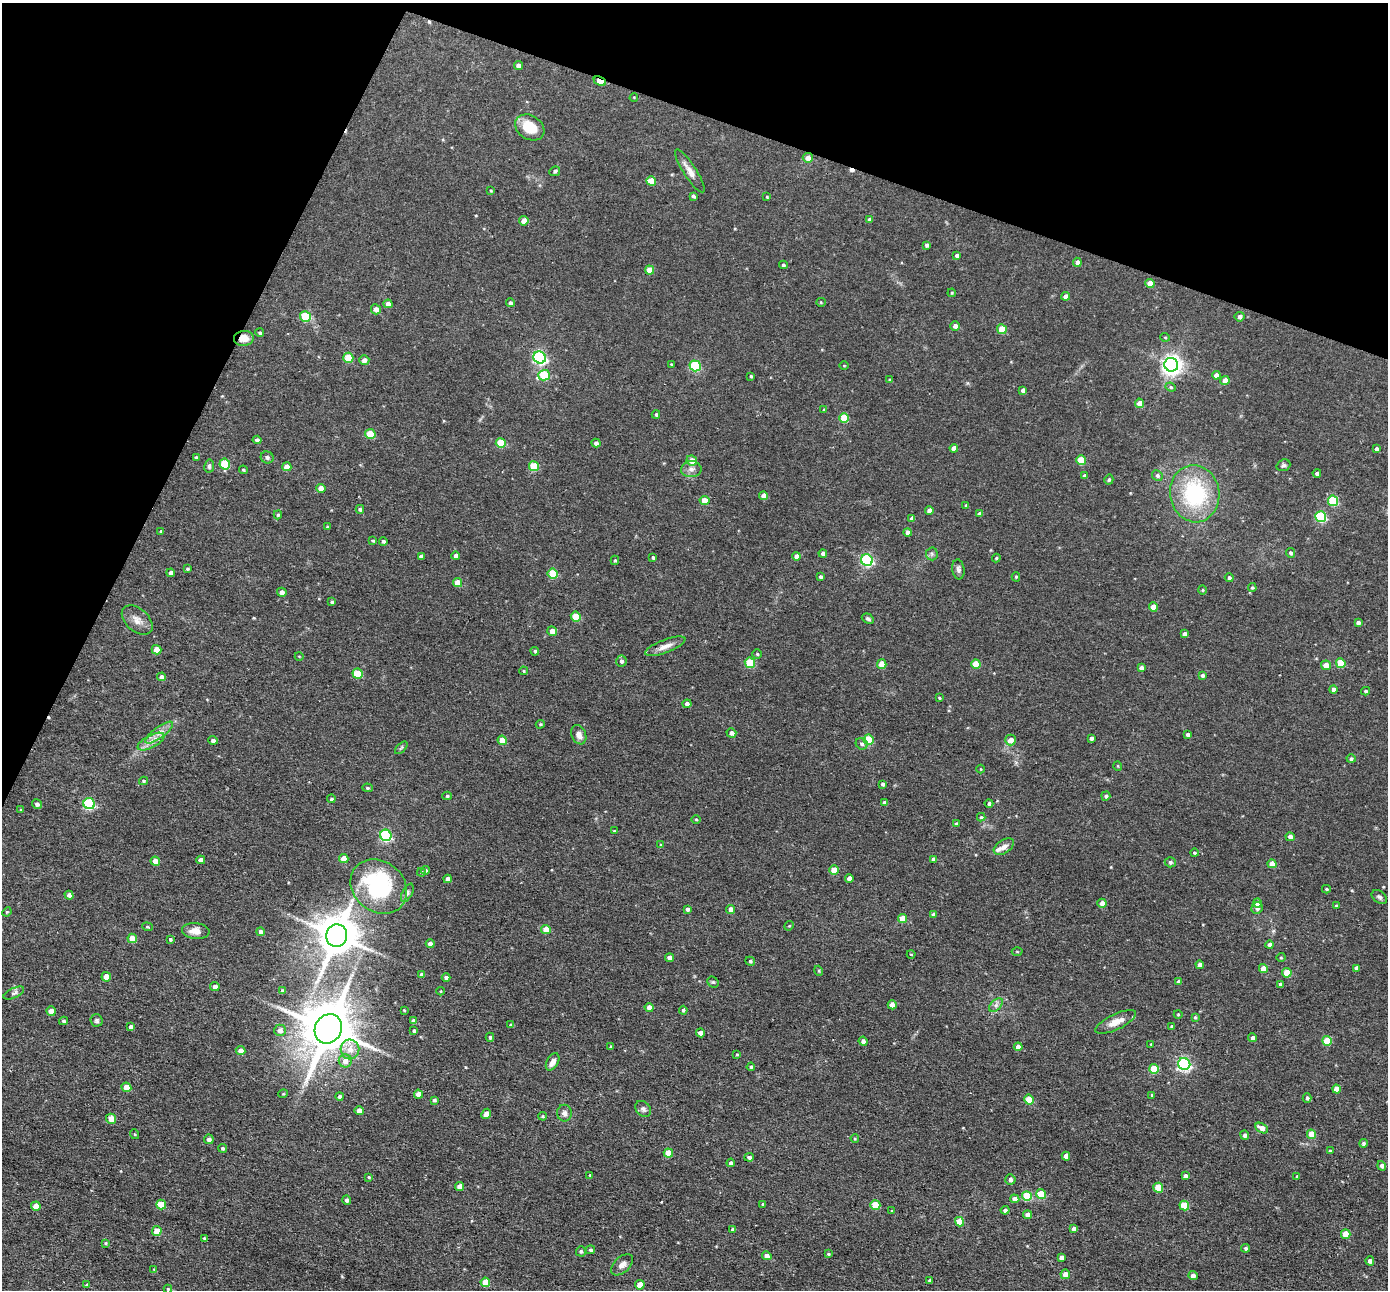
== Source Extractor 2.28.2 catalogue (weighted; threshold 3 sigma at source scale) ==
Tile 2 of 4 x 4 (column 2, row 1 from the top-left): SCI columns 1387-2772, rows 3999-5286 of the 5543 x 5555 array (HDU 1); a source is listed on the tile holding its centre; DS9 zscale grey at full resolution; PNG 1390 x 1292 px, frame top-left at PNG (2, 3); each listed source drawn as its Kron ellipse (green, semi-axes under 4 px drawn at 4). Shown black and unused: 19% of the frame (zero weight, under 2 of 3 exposures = <1% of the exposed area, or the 3 px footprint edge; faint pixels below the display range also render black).
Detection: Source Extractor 2.28.2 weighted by HDU 2 'WHT'; one run over the whole footprint, this tile lists its part. Background 0.0581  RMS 0.0075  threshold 0.0338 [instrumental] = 3 sigma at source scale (4.5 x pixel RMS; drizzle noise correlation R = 1.50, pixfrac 1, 0.05/0.05 arcsec/px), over >= 5 px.
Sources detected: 341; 1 inside a brighter object's white glare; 4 cosmic-ray / hot-pixel residue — neither listed nor drawn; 3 inside a brighter listed object's ellipse — not listed separately; the other 333 listed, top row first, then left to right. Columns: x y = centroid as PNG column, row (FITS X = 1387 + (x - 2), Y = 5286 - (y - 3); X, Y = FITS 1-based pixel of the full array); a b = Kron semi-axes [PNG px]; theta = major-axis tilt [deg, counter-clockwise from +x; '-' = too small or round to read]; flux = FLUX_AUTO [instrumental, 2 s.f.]
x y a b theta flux
518 66 4 4 - 2.7
600 81 6 4 -24 11
634 97 4 3 - 0.53
530 127 15 12 -32 18
808 158 5 5 - 5.5
555 171 5 4 - 1.4
690 171 25 6 -57 6.3
651 181 5 4 - 14
491 191 4 3 - 0.69
693 196 4 3 - 1.5
767 197 3 3 - 0.62
869 220 4 4 - 2.3
524 221 4 4 - 5.6
927 245 4 3 - 1.8
957 255 4 3 - 2.1
1077 262 4 4 - 2.7
783 265 4 4 - 1.1
649 270 4 4 - 9.4
1150 283 5 4 - 7.2
952 293 4 4 - 0.74
1066 296 4 4 - 3.5
821 302 4 4 - 0.74
510 303 4 4 - 1.7
388 304 4 4 - 5
376 309 5 5 - 4.1
305 316 5 5 - 29
1240 317 5 5 - 2.6
955 326 5 4 - 2.8
1002 329 5 4 - 14
260 333 4 4 - 1.1
1165 337 5 3 - 0.59
244 338 10 7 6 6.8
540 357 6 6 - 130
348 358 5 5 - 18
364 360 5 5 - 3
671 364 3 3 - 0.51
1171 365 7 7 - 400
695 366 5 5 - 53
844 366 5 3 - 0.61
544 375 6 5 - 29
1216 375 4 4 - 4.2
751 376 3 3 - 0.85
890 380 3 3 - 1.3
1225 380 4 4 - 5
1171 387 5 4 - 1.1
1023 390 4 4 - 3
1140 403 4 4 - 6.5
824 410 4 3 - 0.69
656 414 4 3 - 1.2
844 418 5 4 - 20
370 434 5 5 - 15
257 440 4 4 - 2.1
501 443 5 5 - 21
596 443 4 4 - 2.4
954 448 4 4 - 4.5
1376 449 4 4 - 2.4
196 457 3 3 - 0.82
267 457 6 6 - 1.8
692 460 5 5 - 7.3
1081 460 5 4 - 18
225 464 5 5 - 27
1283 465 7 5 21 1.5
209 466 6 5 - 1.5
534 466 5 5 - 23
287 467 4 4 - 6.2
691 469 10 8 4 3.7
243 470 4 3 - 0.95
1317 473 4 3 - 1.9
1157 475 5 5 - 1.7
1084 476 4 4 - 2.7
1109 480 5 4 - 1.1
321 488 4 4 - 6.1
1195 494 28 24 -80 67
764 496 4 4 - 5.8
704 501 5 4 - 8.3
1333 501 5 5 - 36
966 505 4 3 - 0.87
360 509 4 3 - 1.4
929 510 4 4 - 3.7
979 514 4 4 - 2.1
278 515 4 4 - 1
1321 517 5 5 - 60
912 518 4 4 - 2.5
327 527 4 4 - 0.73
161 531 3 3 - 0.95
908 533 4 4 - 3.8
373 540 4 3 - 0.9
383 541 4 3 - 1.4
1290 553 5 4 - 1.4
823 554 4 4 - 2.4
932 554 6 6 - 1.5
421 556 4 3 - 1.9
456 556 4 4 - 3
797 556 4 4 - 5
653 557 3 3 - 1.2
996 558 4 3 - 0.85
615 560 4 3 - 1
867 560 6 5 - 97
187 569 4 3 - 0.96
958 569 10 6 -83 2.4
171 573 4 4 - 2.4
553 573 5 5 - 27
820 577 3 3 - 1.3
1016 577 5 4 - 0.98
1229 578 4 4 - 1.8
458 583 5 4 - 9.7
1252 588 4 3 - 0.96
1202 590 4 4 - 0.8
282 592 4 4 - 2.4
332 602 3 3 - 1.2
1153 607 4 4 - 7.4
576 617 5 5 - 20
868 619 6 4 -29 1.4
137 620 18 11 -42 6.4
1358 622 4 3 - 2.6
552 631 5 4 - 4.1
1185 634 4 4 - 3.2
665 646 21 6 21 5.8
157 650 5 4 - 9.8
535 651 4 4 - 1.2
757 654 4 4 - 0.96
299 656 4 3 - 0.53
621 661 5 5 - 2.1
750 663 5 5 - 27
1341 663 5 4 - 20
882 664 5 4 - 12
976 664 5 4 - 12
1326 665 5 4 - 7.9
1141 668 4 4 - 2.7
523 671 4 3 - 0.85
358 674 5 5 - 26
1202 675 4 3 - 1.8
161 677 4 4 - 2.5
1333 690 4 4 - 3.5
1366 691 4 3 - 1.2
939 698 4 3 - 0.77
687 704 4 4 - 2.2
540 724 4 3 - 0.83
159 733 17 5 36 5.2
731 733 5 5 - 2.4
1188 734 4 4 - 1.7
579 735 10 7 -68 4.5
1091 738 4 3 - 1.9
213 740 4 4 - 2.1
502 740 5 4 - 11
868 740 5 5 - 26
1011 740 5 5 - 5.6
151 741 15 6 28 5.5
862 744 6 5 - 1.7
401 748 8 4 45 1.2
1351 759 4 4 - 1.8
1118 766 5 3 - 0.56
981 769 4 3 - 0.6
143 781 4 4 - 0.78
882 784 4 3 - 1.4
367 788 5 4 - 1.1
447 796 5 4 - 1.1
1106 796 5 4 - 1.8
331 799 4 3 - 1.2
885 803 4 4 - 3.1
37 804 5 4 - 2.5
89 804 6 5 - 68
989 804 4 4 - 1.6
21 810 4 4 - 0.82
981 817 4 4 - 0.97
696 819 5 3 - 0.77
956 824 3 3 - 1.9
614 831 4 3 - 0.66
386 835 6 5 - 85
1290 837 5 4 - 4.3
661 845 4 4 - 0.71
1004 847 11 6 34 3.8
1194 853 4 3 - 1
344 858 5 4 - 7.7
933 859 4 4 - 1.9
201 860 4 4 - 4.4
155 861 5 4 - 6.4
1170 862 5 5 - 1.5
1272 864 4 4 - 8.4
425 870 5 4 - 1.5
834 870 5 4 - 12
421 872 4 3 - 0.96
849 878 4 4 - 3.2
448 879 4 4 - 3.6
379 886 30 25 -39 75
1326 889 4 3 - 0.86
407 893 10 5 62 1.9
69 895 4 4 - 2.9
1379 897 8 6 -36 1.9
1102 903 4 4 - 4.1
1258 903 4 4 - 5.9
1336 906 4 4 - 1.2
1257 908 6 5 - 2.1
687 909 4 4 - 2
731 909 4 4 - 4.6
7 912 5 4 - 0.85
933 914 4 4 - 1.8
903 918 5 4 - 11
789 926 5 4 - 0.69
147 927 5 4 - 0.96
546 929 5 4 - 9.3
196 931 14 8 -5 7.6
260 932 4 4 - 2.7
337 936 11 10 - 2200
132 938 5 4 - 8.5
170 939 3 3 - 1
430 944 4 4 - 4.1
1270 945 4 4 - 3
1017 952 5 3 - 0.64
911 955 4 3 - 0.57
1281 957 4 4 - 0.78
670 958 4 4 - 4.2
750 961 5 4 - 1.2
1200 965 4 4 - 4.2
1357 968 4 4 - 2.8
1263 969 4 4 - 7.6
819 971 5 3 - 0.78
1287 973 5 4 - 16
422 975 4 4 - 3.2
106 977 5 4 - 9.5
446 977 4 3 - 2.1
713 982 6 5 - 1.1
1179 982 4 4 - 2.1
1280 984 4 3 - 1.3
215 987 5 4 - 3.1
282 990 3 3 - 1.1
440 991 4 3 - 0.64
14 993 11 5 25 2.2
892 1005 4 4 - 5.3
996 1005 8 5 45 2.1
649 1007 4 4 - 5
404 1010 2 2 - 0.59
683 1010 4 4 - 1.4
51 1011 4 4 - 6
1178 1014 4 3 - 0.52
1195 1017 4 3 - 0.88
97 1020 6 6 - 1.5
64 1021 4 3 - 1.3
413 1021 4 4 - 2.5
1116 1022 22 7 25 7.8
511 1025 4 3 - 1.7
1172 1026 4 3 - 0.77
131 1027 4 4 - 2.3
328 1029 15 13 61 4100
280 1030 6 5 - 3.8
414 1031 3 3 - 1.2
700 1033 4 4 - 5
490 1037 4 4 - 1.2
1253 1038 4 4 - 3
863 1041 5 4 - 2.8
1327 1041 5 4 - 18
1151 1044 3 3 - 0.59
611 1047 4 3 - 0.78
1018 1047 4 4 - 4.7
350 1049 10 9 - 6.9
240 1051 5 4 - 4.9
737 1054 4 3 - 0.77
345 1061 6 6 - 5.6
553 1062 9 5 59 4.5
1184 1064 6 6 - 130
751 1067 4 4 - 1
1154 1069 5 5 - 20
126 1087 5 4 - 8
1336 1089 4 4 - 7.8
283 1094 5 3 - 0.62
418 1094 5 4 - 4.8
1152 1095 3 2 - 0.58
339 1096 4 4 - 1.4
1307 1098 5 4 - 1.5
434 1100 3 3 - 1.2
1029 1100 5 5 - 23
643 1109 9 7 -46 2.3
359 1111 4 4 - 6.4
564 1113 8 7 - 2.9
486 1114 5 4 - 4.6
543 1116 4 3 - 0.91
111 1119 5 5 - 7.1
1262 1128 7 4 -29 5.1
134 1134 5 3 - 0.58
1311 1134 5 4 - 10
1245 1135 4 4 - 2.2
855 1138 4 3 - 0.87
209 1139 4 4 - 2.6
1363 1143 4 4 - 1.2
222 1148 4 4 - 1.4
1330 1151 4 4 - 0.95
668 1153 5 4 - 10
1066 1156 4 4 - 4.6
749 1157 5 4 - 1.7
731 1163 4 4 - 2
1382 1166 5 4 - 2.4
590 1175 3 3 - 0.71
1185 1176 4 4 - 2.7
1297 1176 3 3 - 0.96
369 1177 4 3 - 0.87
1010 1179 5 5 - 2.7
460 1186 4 4 - 7.3
1158 1188 5 5 - 16
1041 1194 5 4 - 16
1027 1196 5 5 - 29
1015 1199 5 4 - 4.4
347 1200 5 4 - 1.8
763 1204 4 3 - 1.3
161 1205 5 4 - 15
875 1205 5 5 - 18
1184 1205 5 4 - 21
36 1206 5 4 - 7.8
1005 1210 4 4 - 2.3
892 1211 3 3 - 0.73
1027 1215 4 4 - 3.7
959 1222 5 4 - 13
1074 1229 4 4 - 2.9
733 1230 4 4 - 1.5
157 1231 5 4 - 13
1346 1234 5 4 - 13
204 1238 3 3 - 0.97
105 1243 4 3 - 0.75
1246 1248 4 4 - 1.4
590 1250 4 4 - 1.5
581 1251 5 5 - 1.4
828 1254 4 3 - 0.91
767 1256 5 4 - 4
1061 1257 4 4 - 2.5
1370 1261 4 4 - 2.5
622 1265 13 7 43 4.1
154 1269 3 3 - 0.51
1065 1274 5 4 - 6.8
1193 1275 5 4 - 3.1
930 1280 3 3 - 1.5
485 1282 5 4 - 15
87 1285 4 3 - 1.4
640 1285 4 4 - 9.2
168 1289 4 4 - 0.82
Overlapping masked pixels (flux is a lower limit): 3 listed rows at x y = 600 81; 244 338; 328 1029